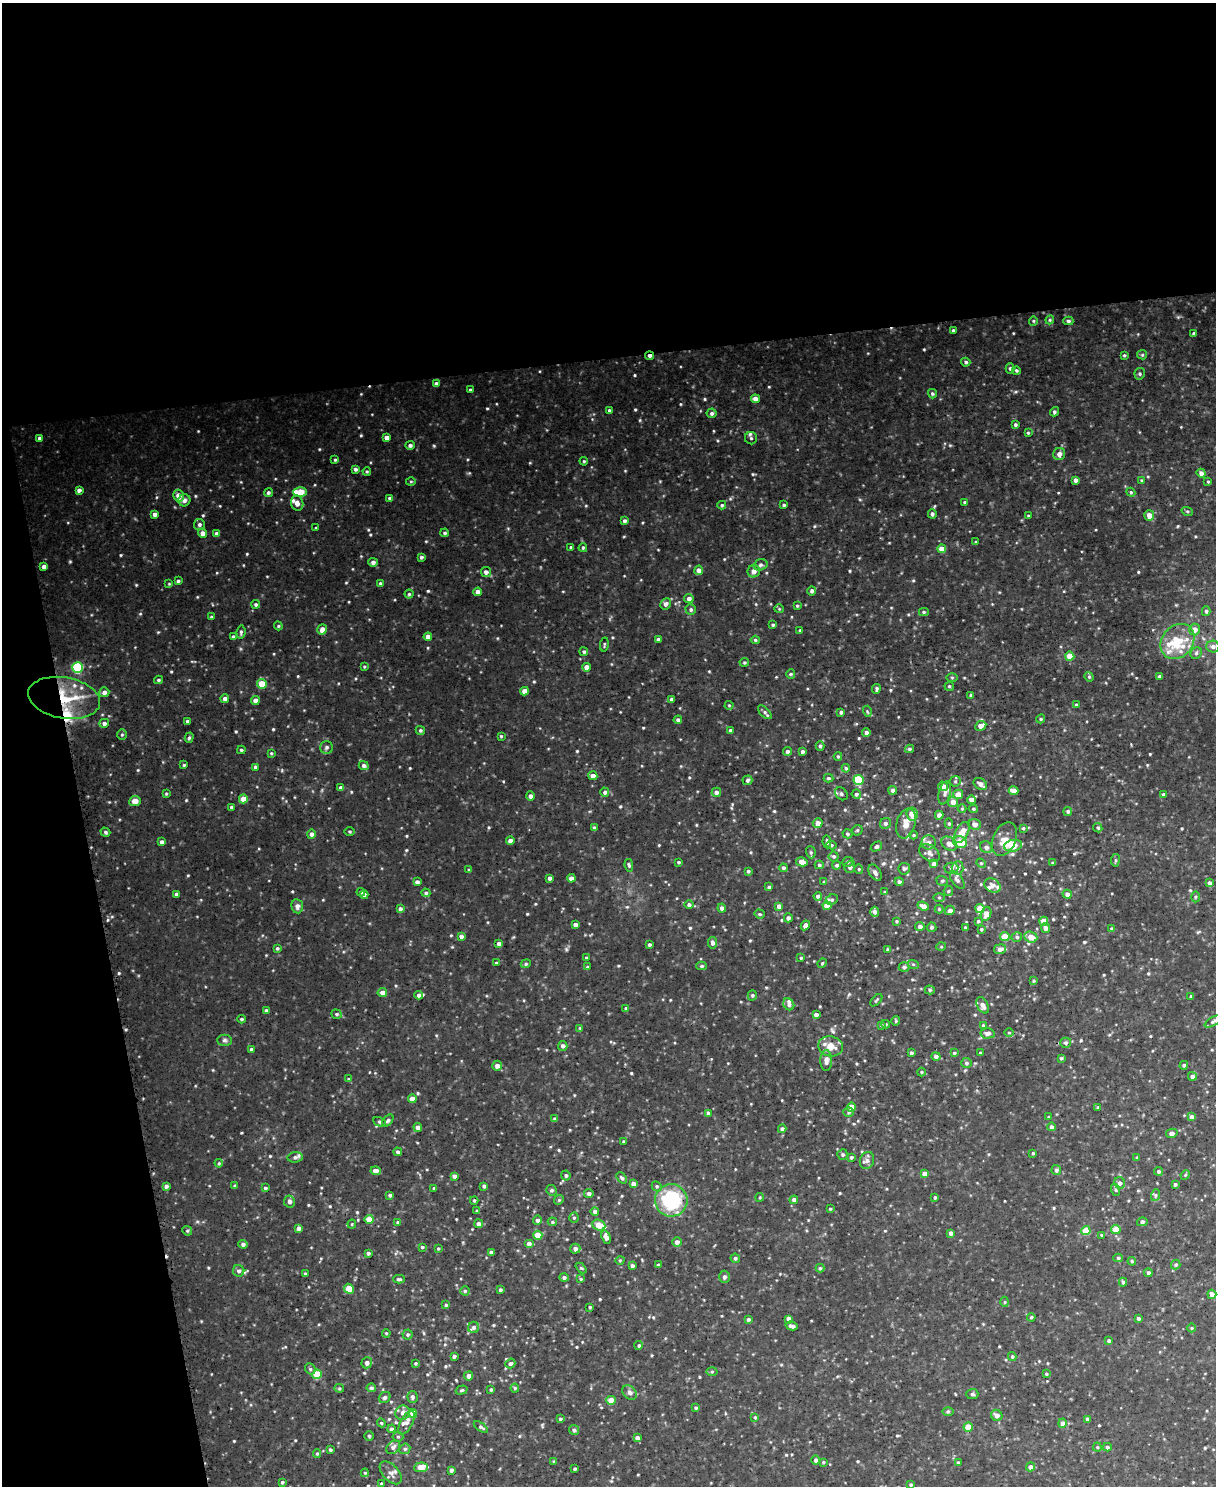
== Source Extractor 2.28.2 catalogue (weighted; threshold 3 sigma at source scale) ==
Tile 1 of 4 x 3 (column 1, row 1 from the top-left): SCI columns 1-1214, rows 3106-4589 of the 4862 x 4845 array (HDU 1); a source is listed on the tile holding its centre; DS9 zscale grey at full resolution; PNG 1218 x 1488 px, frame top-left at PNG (2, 3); each listed source drawn as its Kron ellipse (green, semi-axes under 4 px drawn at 4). Shown black and unused: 30% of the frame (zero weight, under 3 of 5 exposures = <1% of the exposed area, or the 3 px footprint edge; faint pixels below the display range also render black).
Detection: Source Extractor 2.28.2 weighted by HDU 2 'WHT'; one run over the whole footprint, this tile lists its part. Background 0.0819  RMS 0.015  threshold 0.0694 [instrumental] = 3 sigma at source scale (4.5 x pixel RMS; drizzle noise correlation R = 1.50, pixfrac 1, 0.05/0.05 arcsec/px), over >= 5 px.
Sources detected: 586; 1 cosmic-ray / hot-pixel residue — neither listed nor drawn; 16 inside a brighter listed object's ellipse — not listed separately; of the other 569, all 500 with FLUX_AUTO >= 1.45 (the completeness limit of this list) listed and drawn (69 fainter detections not listed), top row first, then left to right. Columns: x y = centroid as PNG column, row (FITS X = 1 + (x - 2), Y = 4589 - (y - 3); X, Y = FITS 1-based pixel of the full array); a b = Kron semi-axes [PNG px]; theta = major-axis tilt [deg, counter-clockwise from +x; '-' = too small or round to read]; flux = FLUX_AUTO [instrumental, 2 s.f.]
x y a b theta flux
1050 320 4 4 - 1.6
1033 321 5 4 - 1.8
1068 321 5 4 - 2.9
953 330 3 3 - 2.3
1194 334 4 3 - 3
1124 355 3 3 - 1.8
1142 355 5 4 - 1.8
650 356 4 3 - 4.3
966 362 4 4 - 2.8
1010 368 5 4 - 2.6
1016 370 4 4 - 2.2
1140 374 6 5 - 2.5
436 384 4 4 - 4.7
470 390 3 2 - 1.6
932 394 5 4 - 2.2
755 399 4 4 - 8.7
609 410 3 3 - 2.6
1054 412 5 4 - 2.6
712 413 5 5 - 3.6
1015 425 3 3 - 2.3
1028 433 4 4 - 1.5
39 438 4 4 - 3.6
386 438 4 4 - 7.7
751 438 6 6 - 3.1
410 445 5 4 - 4
1059 454 6 6 - 6.7
335 460 4 3 - 1.8
584 461 4 3 - 1.7
355 469 4 4 - 3.4
367 471 4 3 - 1.8
1201 473 4 4 - 6.4
1075 480 4 3 - 5.2
1141 480 4 4 - 1.5
411 481 5 3 - 1.5
1208 481 4 3 - 1.5
79 490 4 4 - 4.5
300 492 7 4 -1 37
1131 492 4 4 - 1.8
268 493 4 4 - 2.8
178 496 6 5 - 12
390 498 4 3 - 2.9
184 500 6 6 - 5.6
965 502 4 3 - 2.5
297 503 8 6 -76 8
722 505 4 3 - 2.1
784 505 3 3 - 2.3
1187 511 6 3 -18 1.7
155 514 4 4 - 5.6
932 514 5 4 - 3.3
1149 515 5 5 - 11
1028 516 3 3 - 1.8
624 521 4 4 - 3.4
199 524 5 5 - 3.4
316 528 3 3 - 1.5
203 533 4 4 - 8.4
445 533 4 3 - 2.3
217 534 4 4 - 5.5
976 542 3 3 - 1.8
571 547 3 3 - 2.6
583 548 4 3 - 1.6
942 549 4 4 - 16
421 557 3 3 - 2.5
373 562 4 4 - 5
760 565 7 5 17 3.5
44 567 4 4 - 7
699 570 4 4 - 8.4
754 571 6 6 - 8.7
486 572 5 5 - 5.5
178 581 3 3 - 2.5
380 583 3 3 - 1.8
169 584 4 4 - 1.5
812 591 5 4 - 3.4
478 592 4 4 - 7.3
409 594 4 4 - 1.9
689 599 4 4 - 6.3
256 604 4 4 - 2.3
666 604 5 5 - 4.5
797 606 4 3 - 1.8
779 609 4 4 - 1.5
691 610 5 5 - 2.8
1206 611 5 4 - 2.5
924 612 5 4 - 2.1
211 617 4 3 - 1.5
773 625 4 3 - 2.2
278 626 4 4 - 1.7
322 629 5 4 - 11
1195 629 6 5 - 10
800 630 3 3 - 1.7
241 632 6 4 83 2.6
233 637 4 3 - 3.4
428 637 4 4 - 10
658 639 4 3 - 3.5
755 640 4 4 - 2.1
1177 641 19 15 51 48
604 645 7 2 82 1.6
1213 647 7 6 - 5
584 652 4 4 - 2.7
1196 653 6 5 - 2.9
1070 656 4 4 - 24
744 662 5 3 - 1.9
78 667 5 5 - 110
364 667 4 4 - 1.5
586 667 4 4 - 9.3
791 674 5 4 - 2
1160 676 3 3 - 3.1
952 677 5 3 - 1.6
1089 677 5 4 - 1.9
158 680 4 3 - 2.2
262 684 5 5 - 24
949 686 5 4 - 1.8
876 689 5 3 - 2.5
524 691 4 4 - 10
104 692 5 5 - 6
971 695 3 3 - 2.8
64 698 36 20 -10 81
225 699 4 4 - 5.1
672 699 4 4 - 3.5
255 701 4 4 - 8.1
729 705 4 4 - 1.5
1076 705 4 3 - 1.9
867 711 5 3 - 1.6
765 712 8 4 -46 3.3
841 712 4 3 - 3.7
1041 719 4 4 - 2
678 720 4 3 - 3.4
187 721 3 3 - 2.5
104 723 5 4 - 4.2
981 726 6 4 27 9.5
420 730 5 4 - 2.4
730 730 3 3 - 3.3
866 732 4 4 - 4.5
122 735 5 4 - 1.9
501 736 3 3 - 1.6
189 738 5 4 - 2.5
820 746 5 4 - 2.7
326 747 6 6 - 3.9
909 749 4 3 - 2.4
241 750 4 3 - 2
787 751 4 4 - 4.2
802 752 4 3 - 3.9
271 753 4 3 - 1.5
838 756 4 4 - 1.9
184 765 4 3 - 1.9
364 765 5 4 - 4.2
255 767 4 4 - 3.1
846 768 4 4 - 2.1
593 776 4 4 - 7.5
828 778 5 4 - 2.2
747 780 5 5 - 3.1
858 780 5 5 - 74
955 781 6 5 - 2.2
980 784 7 5 -34 7.9
943 786 5 5 - 11
341 788 4 4 - 4.8
893 790 4 4 - 4.4
1014 791 5 4 - 12
605 792 4 4 - 3.8
716 792 5 4 - 4.1
945 793 12 6 76 5.7
166 794 4 3 - 1.7
841 794 7 5 -46 3.6
856 794 4 4 - 3.1
958 794 5 4 - 13
1163 795 3 3 - 3
530 796 4 4 - 4.3
243 799 4 4 - 14
972 800 4 4 - 10
135 801 6 5 - 11
953 802 5 5 - 9.3
231 807 4 3 - 2.3
962 809 4 4 - 1.5
973 809 4 3 - 1.8
1068 811 4 4 - 3.1
912 814 6 5 - 17
939 815 4 4 - 6.5
818 823 5 4 - 9.5
885 823 6 5 - 3.8
906 823 15 9 74 15
949 824 5 4 - 2.1
975 824 6 5 - 7.4
594 828 4 3 - 3.8
1023 828 4 3 - 1.8
1098 828 5 4 - 2.3
857 830 6 5 - 2.2
350 831 5 3 - 1.7
105 832 5 4 - 2.6
962 833 11 6 61 19
311 834 5 4 - 4.7
847 834 5 4 - 2.4
914 835 4 4 - 1.7
1004 839 18 11 65 15
510 841 4 4 - 5.7
162 842 4 3 - 4.6
827 842 6 3 -81 2.6
929 842 7 7 - 5.9
960 842 7 5 -29 24
949 844 8 6 -34 9.1
831 845 5 4 - 2.3
876 846 6 4 32 3.1
1013 846 9 5 10 23
986 847 6 5 - 4.2
811 852 6 4 -70 2.3
929 853 11 7 -35 6.9
834 856 5 5 - 2.7
1115 860 6 3 82 1.9
678 862 3 3 - 2.1
802 862 6 4 -14 9.8
848 862 6 5 - 2.5
981 863 5 4 - 1.7
1053 863 4 3 - 2.2
934 864 4 4 - 7.1
629 865 6 4 -81 2.7
819 865 4 4 - 2.7
837 865 4 4 - 2.9
850 867 6 5 - 5.2
783 868 4 4 - 3.1
951 868 7 5 1 3.5
958 868 6 6 - 5.7
859 869 4 4 - 1.7
904 869 6 5 - 3.6
469 870 3 3 - 2.1
748 871 4 4 - 2.7
875 873 9 5 -58 5
550 878 4 3 - 4.3
571 878 4 4 - 6.9
957 880 10 5 -53 4.2
942 881 6 4 -19 2.3
417 882 4 4 - 5.1
824 882 4 4 - 2.4
899 882 4 4 - 4.1
1209 883 4 3 - 5
992 886 9 6 -36 5.3
769 887 4 4 - 2.4
948 891 5 4 - 1.9
361 892 4 3 - 2.7
884 892 4 3 - 1.7
426 893 4 4 - 2.5
177 894 4 3 - 4
1067 894 4 4 - 6
364 895 4 4 - 7.7
818 896 4 4 - 3.9
939 897 5 4 - 1.7
1195 897 5 3 - 1.8
832 900 6 5 - 3
689 905 5 4 - 3.7
297 906 7 6 - 5.5
779 906 4 4 - 7.2
827 906 4 4 - 17
923 906 6 4 -21 8.6
722 908 4 4 - 4.4
400 909 4 4 - 4.2
939 909 4 4 - 1.5
980 909 4 4 - 24
950 910 5 4 - 5.5
875 912 5 4 - 5
759 914 5 4 - 1.9
986 914 7 5 75 9.8
788 918 4 4 - 4.2
896 921 3 3 - 1.6
978 921 3 3 - 1.9
1044 921 4 4 - 15
575 925 4 4 - 5.5
805 925 5 4 - 4.7
920 927 4 4 - 5.1
931 927 5 4 - 2.8
965 928 4 3 - 2.5
1045 928 5 4 - 6.8
981 929 4 3 - 2
1112 929 4 4 - 2.1
461 936 4 4 - 5
1005 937 4 4 - 27
1017 937 5 4 - 2.7
1031 937 6 5 - 17
712 943 6 4 -82 4.6
499 944 4 4 - 4.8
649 945 3 3 - 2.4
941 947 5 3 - 1.4
277 948 4 4 - 2.1
1000 949 6 5 - 8.1
888 950 4 4 - 2.5
586 958 4 3 - 2.2
801 958 4 4 - 1.7
496 963 3 3 - 1.7
822 963 5 4 - 1.6
526 964 5 4 - 2.1
913 964 6 3 -18 2.1
702 966 5 4 - 2.7
587 967 4 4 - 1.6
904 967 5 5 - 3.1
1033 981 4 3 - 1.6
930 990 5 4 - 2.3
382 993 4 4 - 8.8
419 995 4 4 - 3.9
752 995 5 4 - 2.3
1191 996 4 3 - 2.4
876 1000 7 3 46 1.6
789 1004 6 5 - 4
983 1005 9 5 -62 7.1
626 1009 4 4 - 3.3
266 1010 4 3 - 2.4
337 1014 5 4 - 2.4
816 1015 4 4 - 4.8
241 1019 4 3 - 2.1
896 1021 4 4 - 1.7
1213 1021 9 4 30 3.4
886 1024 4 4 - 2
881 1025 4 4 - 1.5
983 1025 4 3 - 1.8
580 1028 4 4 - 1.5
987 1033 7 5 2 5.2
1009 1033 5 3 - 1.5
224 1040 7 5 0 3.1
1066 1043 5 5 - 2.9
563 1046 5 4 - 4.3
831 1046 12 10 -12 15
251 1049 3 3 - 2
911 1053 4 4 - 2.7
954 1053 4 4 - 1.9
980 1053 3 3 - 1.6
936 1056 4 4 - 4.7
1061 1058 4 4 - 1.9
826 1061 10 6 90 7
966 1063 5 5 - 3.2
1184 1065 4 4 - 2.8
497 1066 5 5 - 7.2
921 1072 4 4 - 1.6
1192 1076 4 4 - 5.9
348 1079 4 3 - 1.5
412 1099 4 4 - 12
851 1107 4 4 - 16
1098 1107 4 3 - 1.8
849 1112 5 4 - 2.8
708 1113 4 4 - 4
1049 1117 3 3 - 1.4
1191 1117 4 4 - 6.8
555 1119 4 4 - 3.6
388 1121 7 4 47 2.7
380 1122 6 4 -28 2.5
418 1127 4 4 - 6.3
1051 1127 4 4 - 4
782 1129 4 4 - 3.9
1172 1133 6 4 11 4.7
624 1141 3 3 - 1.7
398 1152 4 4 - 3.2
1033 1153 3 3 - 1.8
843 1155 5 5 - 2.4
295 1157 7 5 7 3.6
851 1157 4 3 - 2.3
1137 1158 4 3 - 2.3
867 1160 9 7 69 5.2
219 1163 4 4 - 1.8
1056 1170 5 4 - 3.3
376 1171 5 4 - 7.5
1158 1171 4 4 - 2.7
925 1174 4 4 - 11
566 1175 5 4 - 2.6
1185 1175 5 4 - 1.5
454 1176 4 4 - 4.5
622 1178 6 4 -49 3.1
1119 1183 6 5 - 5.4
633 1184 4 4 - 7.3
1175 1184 3 3 - 2.5
166 1186 4 3 - 3.8
235 1186 3 3 - 2.7
484 1186 3 3 - 2.7
657 1186 5 4 - 2.5
265 1188 4 4 - 2.4
434 1188 3 3 - 1.8
551 1190 5 5 - 3
1116 1190 6 4 -71 1.9
589 1194 4 4 - 4.9
390 1195 3 3 - 3
1156 1195 6 4 71 2.3
760 1197 4 3 - 1.6
935 1197 3 3 - 1.9
474 1200 4 3 - 2.1
559 1200 5 4 - 1.8
671 1200 16 16 - 110
794 1200 4 4 - 4.8
289 1201 6 5 - 5.7
830 1209 3 3 - 1.5
477 1211 3 3 - 2.1
595 1211 4 4 - 4.3
574 1218 5 4 - 2.1
369 1219 4 4 - 20
537 1220 5 4 - 4.8
398 1222 4 4 - 2
552 1222 4 4 - 2
1142 1222 5 4 - 2.7
352 1224 4 4 - 1.6
479 1224 4 4 - 5.1
599 1225 7 5 -24 20
299 1228 4 4 - 5.6
1116 1229 5 4 - 16
187 1231 5 4 - 2
1086 1231 4 4 - 30
951 1233 4 4 - 5.5
538 1235 4 4 - 22
1101 1235 3 3 - 1.9
606 1237 7 4 -69 7.1
677 1242 4 4 - 5.2
529 1243 5 4 - 5.2
243 1244 4 4 - 4
422 1247 4 4 - 1.8
438 1248 4 3 - 1.6
575 1249 5 5 - 5.4
491 1252 3 3 - 3.5
368 1253 3 3 - 3.1
735 1258 5 4 - 2.8
1118 1258 5 4 - 2.4
620 1260 4 3 - 1.5
1132 1261 4 3 - 1.6
658 1265 4 3 - 3.1
1176 1265 5 4 - 2.3
632 1266 4 4 - 3.3
581 1268 6 4 -42 1.9
820 1268 4 4 - 2.1
239 1271 6 5 - 4
1148 1273 4 4 - 2.6
305 1274 3 3 - 2.3
724 1277 6 5 - 4.4
564 1278 4 4 - 3.4
399 1279 5 3 - 2.7
581 1279 4 4 - 1.5
1123 1282 4 4 - 2.6
349 1289 5 4 - 20
500 1290 3 3 - 2.5
465 1291 4 4 - 2.2
1212 1294 5 4 - 7.7
1005 1302 5 3 - 1.5
446 1305 4 4 - 1.9
590 1307 3 3 - 1.8
1031 1317 4 3 - 1.6
1138 1318 4 3 - 2.6
789 1319 4 4 - 7.2
748 1320 4 4 - 3.4
792 1326 6 4 -16 4.8
474 1327 6 5 - 4.4
1191 1328 4 3 - 1.5
386 1333 4 3 - 1.5
408 1334 5 5 - 2.3
1109 1341 4 4 - 3.1
639 1345 4 4 - 2.2
454 1356 4 3 - 3.2
1012 1357 4 4 - 1.7
367 1363 5 5 - 4.8
416 1363 4 3 - 1.8
510 1363 5 4 - 3.2
310 1369 6 5 - 2.6
712 1372 5 3 - 1.6
317 1374 5 4 - 39
1046 1374 4 3 - 1.6
469 1376 4 4 - 6.2
339 1388 4 4 - 1.9
371 1388 5 4 - 2.9
515 1388 4 4 - 1.7
462 1390 6 4 18 2.2
491 1390 4 3 - 2.1
630 1392 8 6 -44 4.4
972 1394 6 5 - 2.6
385 1397 6 5 - 3.4
412 1397 6 5 - 3.3
611 1400 4 4 - 17
696 1408 4 4 - 2.2
948 1411 6 4 0 2.1
403 1413 7 7 - 5.8
413 1413 4 4 - 16
997 1415 6 5 - 8
755 1417 4 3 - 1.6
560 1419 4 4 - 2
1087 1419 3 3 - 3.7
381 1423 4 4 - 1.7
406 1423 13 6 63 6.8
1062 1423 5 4 - 4.9
481 1427 8 4 -36 2.8
968 1427 4 4 - 23
392 1429 4 4 - 3.4
574 1430 5 4 - 3.3
369 1436 5 4 - 2.1
398 1437 5 5 - 2.2
637 1438 4 4 - 4.7
393 1447 8 6 45 4.7
1097 1447 4 4 - 1.9
1107 1447 4 4 - 2.8
405 1449 6 5 - 2.6
330 1450 3 3 - 2.2
317 1453 4 4 - 2
816 1460 4 4 - 3.4
554 1462 4 3 - 1.9
823 1462 4 4 - 1.6
958 1462 4 3 - 1.8
421 1467 7 4 5 20
1030 1467 4 4 - 6.9
575 1469 3 3 - 1.9
451 1470 4 3 - 3.9
365 1473 4 4 - 1.7
391 1473 14 8 -47 7.3
282 1482 4 3 - 2.3
381 1483 4 4 - 1.7
911 1485 4 4 - 2.1
Overlapping masked pixels (flux is a lower limit): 2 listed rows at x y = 650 356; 64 698